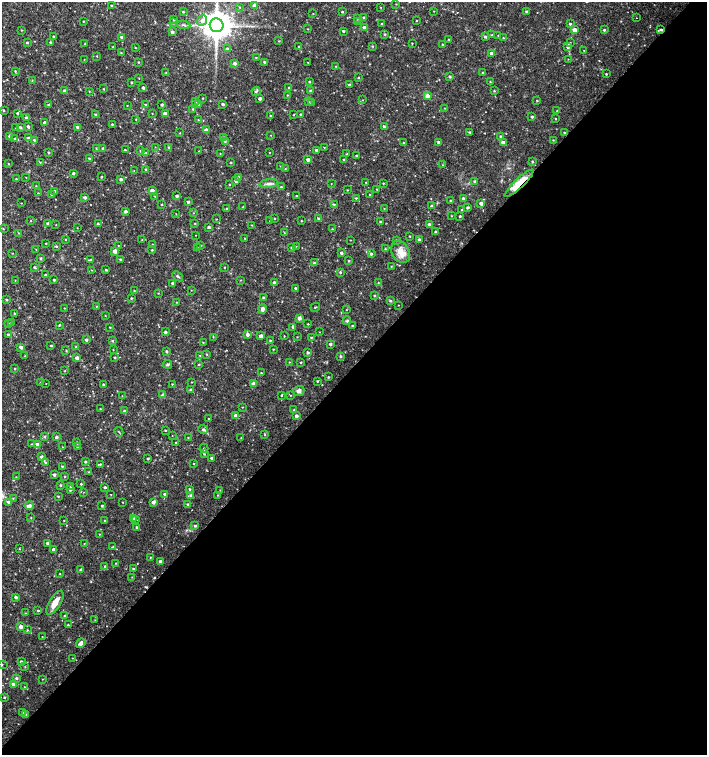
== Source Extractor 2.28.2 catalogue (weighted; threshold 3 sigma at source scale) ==
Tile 12 of 4 x 4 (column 4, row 3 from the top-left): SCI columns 4455-5864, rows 1507-3012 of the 6025 x 6032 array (HDU 1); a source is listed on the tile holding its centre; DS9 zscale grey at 2 x 2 block average (1 PNG px = mean of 2 x 2 image px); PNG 709 x 757 px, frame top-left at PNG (2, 2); each listed source drawn as its Kron ellipse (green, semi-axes under 4 px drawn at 4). Shown black and unused: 52% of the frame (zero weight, under 2 of 3 exposures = <1% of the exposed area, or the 3 px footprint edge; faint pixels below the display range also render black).
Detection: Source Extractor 2.28.2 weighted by HDU 2 'WHT'; one run over the whole footprint, this tile lists its part. Background 0.0179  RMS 0.0031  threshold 0.0141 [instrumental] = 3 sigma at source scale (4.5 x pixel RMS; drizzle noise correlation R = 1.50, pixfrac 1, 0.0396/0.0396 arcsec/px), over >= 5 px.
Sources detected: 455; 4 cosmic-ray / hot-pixel residue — neither listed nor drawn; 2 inside a brighter listed object's ellipse — not listed separately; the other 449 listed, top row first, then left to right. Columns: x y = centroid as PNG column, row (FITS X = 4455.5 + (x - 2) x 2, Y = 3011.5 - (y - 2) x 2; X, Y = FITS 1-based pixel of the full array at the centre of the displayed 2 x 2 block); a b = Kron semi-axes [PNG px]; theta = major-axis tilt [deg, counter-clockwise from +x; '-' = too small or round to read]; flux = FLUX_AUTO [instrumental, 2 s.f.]
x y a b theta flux
396 4 3 2 - 0.35
111 6 2 2 - 0.75
254 6 3 3 - 2.7
240 7 3 2 - 0.38
381 7 2 2 - 0.4
434 11 2 2 - 0.31
183 12 3 2 - 0.66
342 12 2 2 - 0.67
526 12 2 2 - 1
313 14 2 2 - 0.33
364 17 3 2 - 0.74
357 18 3 2 - 0.49
636 18 2 2 - 0.56
174 20 3 2 - 0.61
83 21 2 2 - 0.43
202 21 6 4 48 3
357 21 3 2 - 0.66
417 21 2 2 - 0.44
174 23 3 2 - 0.61
382 24 2 2 - 0.61
570 24 3 2 - 1
183 25 7 2 -7 0.97
217 25 7 6 - 1400
364 28 3 3 - 3.5
307 29 2 2 - 0.27
21 30 3 2 - 0.47
575 30 3 3 - 4.6
604 30 3 2 - 0.93
661 30 3 3 - 1.1
343 31 3 2 - 0.92
172 32 3 3 - 2.3
385 34 3 3 - 0.68
492 35 2 2 - 0.41
498 35 2 2 - 0.32
54 36 3 2 - 0.9
121 37 3 2 - 1.1
485 37 3 3 - 0.94
503 38 2 2 - 0.47
449 39 2 2 - 0.45
279 41 2 2 - 0.43
50 42 2 2 - 0.8
570 42 2 2 - 0.35
27 43 2 2 - 0.73
412 43 2 2 - 0.39
85 44 3 2 - 0.38
443 45 3 2 - 0.72
372 46 3 2 - 0.52
112 47 2 2 - 0.38
299 47 2 2 - 0.88
568 47 3 3 - 1.5
135 48 2 2 - 0.38
227 49 3 3 - 1.5
584 50 3 2 - 0.34
121 53 3 3 - 0.63
491 53 3 3 - 2.6
97 56 2 2 - 0.4
256 57 3 2 - 0.5
568 59 2 2 - 0.27
84 60 2 2 - 0.24
138 62 2 2 - 0.58
264 62 2 2 - 1
308 62 2 2 - 0.34
235 63 3 3 - 1.5
336 66 2 2 - 0.41
15 71 3 2 - 0.72
166 73 3 2 - 0.57
483 73 3 2 - 0.56
606 74 2 2 - 0.55
450 76 3 2 - 1
139 78 2 2 - 0.3
358 78 2 2 - 0.51
32 80 3 2 - 0.39
490 81 3 2 - 0.48
132 82 3 2 - 0.65
310 82 2 2 - 0.69
349 85 3 3 - 0.8
143 88 3 2 - 1.7
289 88 3 2 - 0.52
104 89 2 2 - 0.5
310 90 3 2 - 0.69
65 91 3 3 - 2.7
89 91 3 2 - 0.39
256 91 4 3 - 1.1
494 91 3 2 - 0.6
287 95 2 2 - 0.37
427 96 4 3 - 3.6
203 98 2 2 - 0.48
260 99 3 2 - 1.9
363 100 2 2 - 0.31
537 100 3 2 - 0.46
196 101 3 3 - 0.79
308 101 4 3 - 0.79
311 103 4 3 - 0.75
199 104 3 3 - 1.3
223 104 2 2 - 1.6
49 105 2 2 - 1.9
145 105 3 2 - 0.81
162 105 2 2 - 1.1
127 106 2 2 - 0.33
445 108 2 2 - 0.29
193 109 4 3 - 0.89
3 110 3 2 - 0.64
557 111 3 2 - 0.3
17 113 3 2 - 0.82
95 114 3 2 - 0.7
152 114 2 2 - 0.31
165 114 3 3 - 2.8
301 114 2 2 - 0.74
294 115 3 2 - 0.48
271 116 2 2 - 0.53
27 117 3 3 - 1.4
532 117 2 2 - 1.2
136 119 2 2 - 0.39
555 119 2 2 - 0.39
198 120 2 2 - 0.38
45 123 3 2 - 2.3
112 124 2 2 - 0.57
28 126 3 2 - 1.4
20 127 3 3 - 1.1
78 127 4 3 - 2.3
384 127 3 3 - 1.6
16 128 2 2 - 0.33
206 130 3 3 - 3.9
470 132 3 2 - 0.66
180 133 2 2 - 0.32
564 133 3 2 - 0.76
271 135 2 2 - 0.28
9 136 3 3 - 1.4
500 136 3 3 - 0.78
29 138 3 3 - 1.3
223 138 4 3 - 0.88
15 139 4 3 - 1.1
34 140 3 2 - 0.83
553 140 2 2 - 0.47
225 141 3 3 - 0.73
439 142 3 3 - 1.8
404 143 3 3 - 0.66
503 143 3 3 - 3.6
155 147 2 2 - 0.27
169 147 2 2 - 0.66
324 147 2 2 - 0.41
96 148 2 2 - 0.42
103 148 2 2 - 0.94
125 150 3 2 - 0.48
316 150 3 2 - 1.3
141 151 3 2 - 0.62
199 151 2 2 - 0.32
49 152 2 2 - 0.69
269 152 2 2 - 0.27
145 153 3 2 - 0.96
220 153 3 2 - 0.33
347 154 2 2 - 0.81
357 156 2 2 - 0.92
89 159 3 2 - 0.9
308 160 3 3 - 2.4
344 160 3 3 - 0.72
532 161 3 3 - 0.6
40 162 3 2 - 0.44
231 163 2 2 - 0.53
8 164 2 2 - 0.49
443 165 2 2 - 0.4
280 166 2 2 - 0.3
146 169 2 2 - 0.78
285 169 3 2 - 0.39
134 171 2 2 - 0.3
73 173 2 2 - 1.3
26 177 3 2 - 0.27
101 177 2 2 - 0.6
238 178 3 3 - 1.2
16 179 2 2 - 0.48
121 179 3 3 - 1.6
236 180 3 2 - 2.4
475 181 3 3 - 0.91
366 182 2 2 - 0.38
331 183 2 2 - 0.26
383 183 3 2 - 0.51
519 183 19 4 43 14
230 184 2 2 - 0.48
269 184 9 4 7 2.3
36 186 3 2 - 0.43
281 187 3 3 - 0.78
377 189 2 2 - 0.43
347 190 3 2 - 0.4
55 191 3 2 - 0.95
152 191 3 3 - 3.7
38 193 2 2 - 0.39
52 195 3 2 - 0.52
370 195 2 2 - 0.67
155 196 2 2 - 0.5
177 196 3 2 - 1.4
296 196 3 3 - 0.63
85 197 3 3 - 1.6
356 198 2 2 - 0.6
463 198 3 3 - 1.2
451 201 2 2 - 0.78
188 202 2 2 - 1.4
21 203 2 2 - 0.29
481 203 3 3 - 2.7
334 204 3 2 - 0.52
161 205 3 2 - 0.45
432 206 3 2 - 1.3
243 207 2 2 - 0.56
468 207 3 3 - 1.2
226 208 3 2 - 0.38
384 209 2 2 - 0.38
462 210 2 2 - 0.47
125 211 3 2 - 1.6
193 213 2 2 - 0.28
176 214 3 2 - 0.32
451 216 2 2 - 0.43
460 216 2 2 - 0.84
275 218 2 2 - 0.52
216 219 2 2 - 0.34
319 219 3 3 - 1.5
31 221 2 2 - 0.44
270 221 2 2 - 0.25
301 221 3 2 - 0.41
380 222 3 2 - 0.75
195 223 3 2 - 0.52
48 224 2 2 - 1.9
98 224 3 2 - 0.7
429 224 3 3 - 1.6
56 225 2 2 - 0.31
252 225 2 2 - 0.41
209 227 3 3 - 1.1
77 228 2 2 - 0.27
3 229 3 2 - 0.44
332 229 3 2 - 0.47
436 231 3 2 - 1
19 233 2 2 - 0.44
284 233 3 2 - 0.42
196 235 2 2 - 0.22
410 236 2 2 - 0.52
245 238 2 2 - 0.49
66 239 3 2 - 0.36
142 240 2 2 - 0.4
350 240 2 2 - 0.27
396 240 3 3 - 0.74
419 240 3 3 - 1.1
46 243 2 2 - 0.47
153 245 2 2 - 1.5
201 245 2 2 - 0.35
56 246 3 3 - 0.67
118 246 2 2 - 0.33
296 246 2 2 - 0.24
291 247 3 2 - 0.81
197 248 2 2 - 0.44
36 249 2 2 - 0.4
385 249 2 2 - 0.51
152 250 3 2 - 0.58
115 251 3 3 - 3.9
401 252 12 9 -61 7.7
12 253 2 2 - 0.28
341 253 3 3 - 1.6
371 254 3 3 - 1.2
40 258 3 3 - 0.95
120 259 2 2 - 0.74
91 260 3 2 - 0.51
349 260 3 2 - 0.61
314 263 3 3 - 0.99
391 266 2 2 - 0.42
35 267 3 2 - 1
224 267 2 2 - 0.4
92 270 2 2 - 0.28
106 270 2 2 - 0.76
340 272 3 2 - 0.94
45 275 3 2 - 0.96
178 276 6 3 -40 1.4
15 280 2 2 - 0.29
54 280 2 2 - 0.85
241 280 2 2 - 0.38
172 283 2 2 - 1.2
274 283 3 3 - 2.2
378 283 2 2 - 0.4
295 288 2 2 - 0.95
191 290 2 2 - 0.3
134 291 3 2 - 0.54
158 293 2 2 - 0.33
375 295 2 2 - 0.83
264 297 3 3 - 1.2
131 298 2 2 - 0.64
6 299 3 2 - 0.62
390 301 3 3 - 1.3
177 302 2 2 - 0.34
398 305 2 2 - 0.27
96 306 2 2 - 0.29
315 307 5 2 - 0.51
64 308 2 2 - 0.36
262 309 5 3 - 3.4
346 310 2 2 - 0.32
14 313 2 2 - 0.65
105 316 2 2 - 0.3
299 318 3 3 - 3.4
347 321 4 4 - 1
12 322 3 3 - 1.2
8 323 3 2 - 0.66
308 324 2 2 - 0.52
59 325 3 2 - 0.6
352 326 3 2 - 0.73
110 327 3 2 - 0.63
293 327 2 2 - 1.1
165 332 3 2 - 1.6
319 332 2 2 - 0.25
8 335 3 3 - 1
247 335 3 3 - 2.6
261 336 3 3 - 3.4
284 336 2 2 - 0.54
213 337 3 2 - 0.34
297 337 2 2 - 0.31
311 337 2 2 - 0.65
86 340 3 3 - 1.3
270 340 2 2 - 0.64
112 341 3 3 - 0.78
203 343 2 2 - 0.48
330 344 2 2 - 1.4
51 346 2 2 - 0.67
21 347 3 3 - 2.2
76 347 3 2 - 0.49
273 349 2 2 - 0.47
66 350 2 2 - 0.51
113 350 2 2 - 0.31
167 351 2 2 - 1
308 353 3 2 - 1.3
207 354 3 2 - 0.51
200 355 3 2 - 0.33
25 356 2 2 - 0.3
341 356 3 2 - 0.9
115 357 2 2 - 0.71
77 358 3 3 - 3.2
289 362 2 2 - 0.34
301 362 2 2 - 0.65
167 364 4 3 - 1
199 364 3 2 - 0.54
15 368 2 2 - 0.58
65 371 2 2 - 0.44
261 373 2 2 - 0.56
328 377 3 2 - 0.66
317 381 2 2 - 0.69
192 382 2 2 - 0.4
40 383 3 2 - 0.42
46 384 2 2 - 0.26
172 384 2 2 - 0.57
254 384 3 3 - 5.2
104 385 2 2 - 1.9
191 390 3 2 - 1.9
299 391 5 5 - 2.7
162 395 3 2 - 0.56
281 395 2 2 - 0.65
290 395 3 2 - 0.3
122 396 2 2 - 0.29
242 407 2 2 - 0.34
100 409 2 2 - 0.41
294 410 3 2 - 0.51
124 411 3 3 - 1
236 416 3 3 - 2.5
296 416 2 2 - 2.5
209 419 2 2 - 0.91
203 429 5 4 - 1.4
165 430 2 2 - 0.63
119 432 5 2 - 0.56
265 435 3 2 - 0.56
45 436 3 2 - 0.98
172 436 2 2 - 0.22
56 437 3 2 - 1.5
188 437 2 2 - 0.38
241 438 2 2 - 0.4
77 442 3 2 - 0.76
176 443 2 2 - 0.41
32 444 2 2 - 0.36
37 444 3 3 - 3.4
77 446 3 3 - 1.1
62 447 2 2 - 0.27
204 448 4 2 - 0.6
204 454 3 2 - 0.58
41 456 3 3 - 1.4
148 458 2 2 - 0.8
212 458 2 2 - 1.5
85 462 2 2 - 0.98
45 463 3 3 - 0.67
194 463 2 2 - 0.44
100 464 3 2 - 0.68
62 466 3 2 - 0.68
89 472 2 2 - 0.37
54 475 3 3 - 1.6
65 476 3 2 - 0.48
16 477 2 2 - 0.39
81 484 2 2 - 0.69
61 485 3 2 - 0.77
70 487 3 2 - 0.45
105 487 2 2 - 0.97
189 489 3 2 - 0.75
70 490 3 3 - 1.2
220 490 2 2 - 0.34
84 492 2 2 - 0.26
165 494 3 3 - 2.2
111 495 2 2 - 0.36
191 495 3 3 - 1.1
218 495 2 2 - 0.49
58 497 3 3 - 0.6
13 498 3 2 - 0.45
8 502 3 3 - 1.3
123 502 2 2 - 0.42
153 502 3 3 - 3.1
188 504 3 3 - 1.3
29 506 4 3 - 3
102 506 3 2 - 0.73
31 518 2 2 - 0.46
134 518 3 2 - 0.94
136 519 2 2 - 0.96
104 520 3 2 - 0.44
64 521 2 2 - 0.41
195 526 3 3 - 1.1
137 527 2 2 - 0.77
99 534 2 2 - 0.37
48 543 3 2 - 1.8
84 544 2 2 - 0.39
113 547 3 2 - 0.98
19 549 2 2 - 0.46
54 550 2 2 - 3
150 558 2 2 - 0.39
161 562 3 3 - 3.2
116 563 2 2 - 0.32
105 566 2 2 - 0.7
133 569 2 2 - 0.69
81 570 2 2 - 1.8
60 574 2 2 - 0.37
132 577 2 2 - 0.25
16 597 3 2 - 1.6
55 603 14 5 59 8.4
38 610 4 2 - 0.58
26 613 3 2 - 0.4
65 616 2 2 - 1.3
95 620 2 2 - 0.32
68 625 2 2 - 0.7
21 627 3 3 - 3.4
27 630 3 2 - 0.58
42 636 2 2 - 0.29
81 643 5 3 - 3.3
73 658 2 2 - 0.29
21 661 3 2 - 1.2
2 664 3 2 - 0.42
25 666 3 2 - 0.39
17 678 3 3 - 1.1
42 679 3 2 - 0.3
13 684 3 3 - 3.5
24 687 2 2 - 0.37
4 697 2 2 - 0.91
22 713 3 2 - 0.97
26 714 3 2 - 0.49
Overlapping masked pixels (flux is a lower limit): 2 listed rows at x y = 661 30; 519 183
Diffuse or blended objects may show on this block-average render without a row.